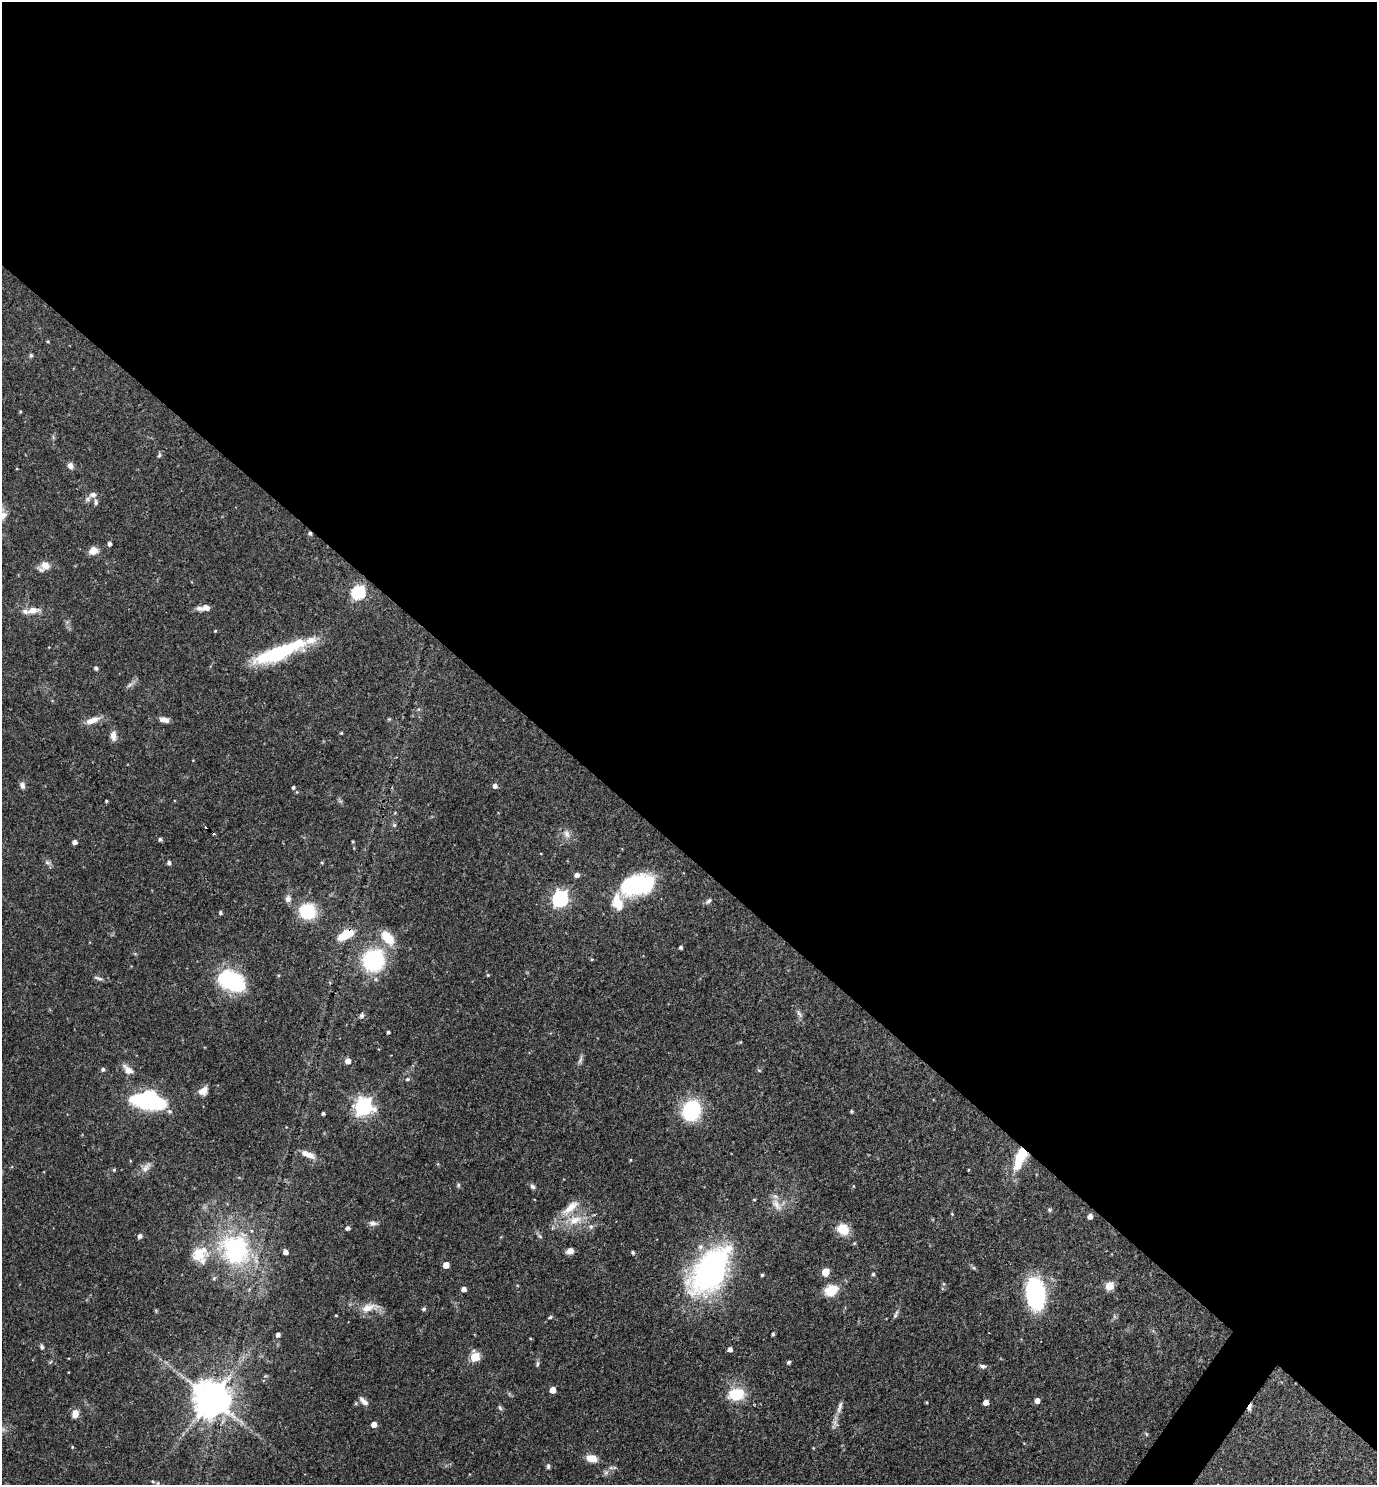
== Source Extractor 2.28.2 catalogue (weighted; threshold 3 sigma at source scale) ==
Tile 3 of 4 x 4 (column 3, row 1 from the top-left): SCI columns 2897-4271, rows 4449-5931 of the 5935 x 5931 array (HDU 1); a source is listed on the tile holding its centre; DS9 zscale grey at full resolution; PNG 1379 x 1487 px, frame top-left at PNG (2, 2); no overlay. Shown black and unused: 58% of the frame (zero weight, under 3 of 4 exposures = <1% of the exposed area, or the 3 px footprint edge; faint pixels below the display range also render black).
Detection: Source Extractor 2.28.2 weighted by HDU 2 'WHT'; one run over the whole footprint, this tile lists its part. Background 0.055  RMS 0.0032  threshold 0.0145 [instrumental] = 3 sigma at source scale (4.5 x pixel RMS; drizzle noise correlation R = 1.50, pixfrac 1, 0.05/0.05 arcsec/px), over >= 5 px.
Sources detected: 148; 1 too faint to see at this stretch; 2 inside a brighter object's white glare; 3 cosmic-ray / hot-pixel residue — not listed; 7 inside a brighter listed object's ellipse — not listed separately; the other 135 listed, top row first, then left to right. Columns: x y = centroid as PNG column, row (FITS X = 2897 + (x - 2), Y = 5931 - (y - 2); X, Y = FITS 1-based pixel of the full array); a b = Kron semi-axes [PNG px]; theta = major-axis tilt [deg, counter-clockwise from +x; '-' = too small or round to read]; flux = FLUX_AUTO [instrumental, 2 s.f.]
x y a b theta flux
48 341 4 3 - 0.31
31 355 6 5 - 0.57
20 411 4 3 - 0.33
159 455 6 5 - 0.55
70 466 8 7 - 1.4
93 495 10 7 0 1.4
96 502 8 6 90 0.91
109 543 4 4 - 0.98
93 551 10 8 23 2.8
44 566 17 11 34 2.9
358 592 6 6 - 51
206 607 9 8 - 1.8
33 610 15 8 11 3.1
215 631 4 3 - 0.34
276 653 54 14 19 29
96 668 5 4 - 0.72
130 685 8 5 45 0.86
92 720 20 8 20 3.1
164 720 13 7 -12 1.6
341 733 3 3 - 0.35
113 735 14 7 -87 2
22 785 9 6 -68 1.2
495 786 5 4 - 1.3
293 787 4 4 - 0.59
106 801 5 3 - 0.32
394 825 5 5 - 0.5
567 834 11 8 -66 1.8
160 839 4 4 - 0.74
353 841 3 2 - 0.33
75 842 4 4 - 1.4
48 862 8 4 -9 0.71
169 863 5 4 - 0.94
577 875 5 4 - 1.4
637 885 28 15 14 46
288 899 9 7 89 1.4
560 899 7 6 - 93
708 901 10 5 44 0.83
617 903 19 11 -76 7
308 911 11 10 - 22
220 913 5 4 - 0.45
346 934 17 8 31 8.8
388 938 17 10 -48 7.6
680 947 4 3 - 0.56
373 960 16 15 - 35
488 975 4 4 - 0.3
98 978 14 5 -17 1
230 980 19 14 -22 37
799 1014 14 5 -57 1.1
361 1015 7 6 - 0.8
388 1032 3 3 - 0.55
740 1042 5 3 - 0.28
580 1060 12 4 65 0.92
348 1061 5 4 - 2.5
103 1069 5 4 - 0.79
128 1070 15 8 -42 2.6
759 1070 6 3 -19 0.34
407 1079 6 4 21 0.51
203 1091 10 7 34 3.3
149 1099 21 13 -10 68
363 1107 7 7 - 130
691 1110 16 13 69 31
170 1111 7 6 - 0.9
851 1111 4 4 - 0.43
323 1113 3 3 - 0.55
310 1155 13 8 -30 2.5
630 1160 4 3 - 0.31
1018 1162 21 12 71 8
146 1167 17 8 50 2.1
114 1170 4 4 - 0.43
968 1170 4 2 - 0.25
458 1185 6 5 - 0.52
532 1186 7 5 -55 0.91
853 1186 5 3 - 0.24
754 1200 5 3 - 0.28
776 1205 20 9 -54 3.3
570 1208 22 11 42 5.1
1050 1210 6 5 - 0.47
952 1214 4 3 - 0.27
1090 1216 4 4 - 1.7
575 1220 24 11 16 7
373 1223 10 7 -6 1.4
591 1227 7 6 - 0.91
348 1228 5 4 - 1.1
843 1229 14 11 -36 5.8
140 1236 5 5 - 1.1
540 1236 7 5 -45 0.61
234 1249 39 34 -51 46
570 1251 7 6 - 2.3
285 1252 5 4 - 2
633 1252 4 3 - 0.53
199 1254 25 19 -47 8.3
446 1265 5 5 - 4
974 1268 6 5 - 0.5
711 1270 45 25 54 95
826 1272 5 5 - 7.6
873 1274 4 4 - 0.54
762 1275 3 3 - 0.49
214 1278 6 5 - 0.67
1109 1286 5 5 - 11
464 1289 4 4 - 1.7
831 1290 14 11 29 7.4
1035 1293 30 16 -85 39
369 1308 25 10 12 4.3
424 1309 5 4 - 0.62
896 1314 13 4 66 0.85
336 1315 3 3 - 0.27
550 1317 6 4 31 0.45
773 1334 4 3 - 0.55
278 1335 4 4 - 1.3
42 1347 7 5 -78 0.72
730 1349 4 4 - 1.6
475 1357 6 5 - 15
789 1362 4 4 - 0.71
537 1364 8 4 89 0.64
982 1366 9 6 -11 0.88
553 1390 5 5 - 3.8
737 1394 14 11 4 12
211 1399 12 12 - 670
364 1401 13 6 -44 1.8
1037 1401 4 4 - 2.4
926 1402 3 3 - 0.29
986 1402 4 4 - 2.5
840 1407 18 5 73 1.8
1250 1407 10 5 72 1.5
500 1408 8 5 -63 0.59
75 1414 8 6 74 3
374 1424 4 4 - 2.5
1146 1434 6 3 -70 0.37
72 1447 4 3 - 0.31
813 1448 4 3 - 0.24
592 1458 12 8 -13 3.8
548 1466 6 5 - 0.64
606 1473 8 6 68 0.93
153 1481 5 4 - 0.41
158 1483 5 4 - 0.39
Overlapping masked pixels (flux is a lower limit): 2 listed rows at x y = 346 934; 1250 1407